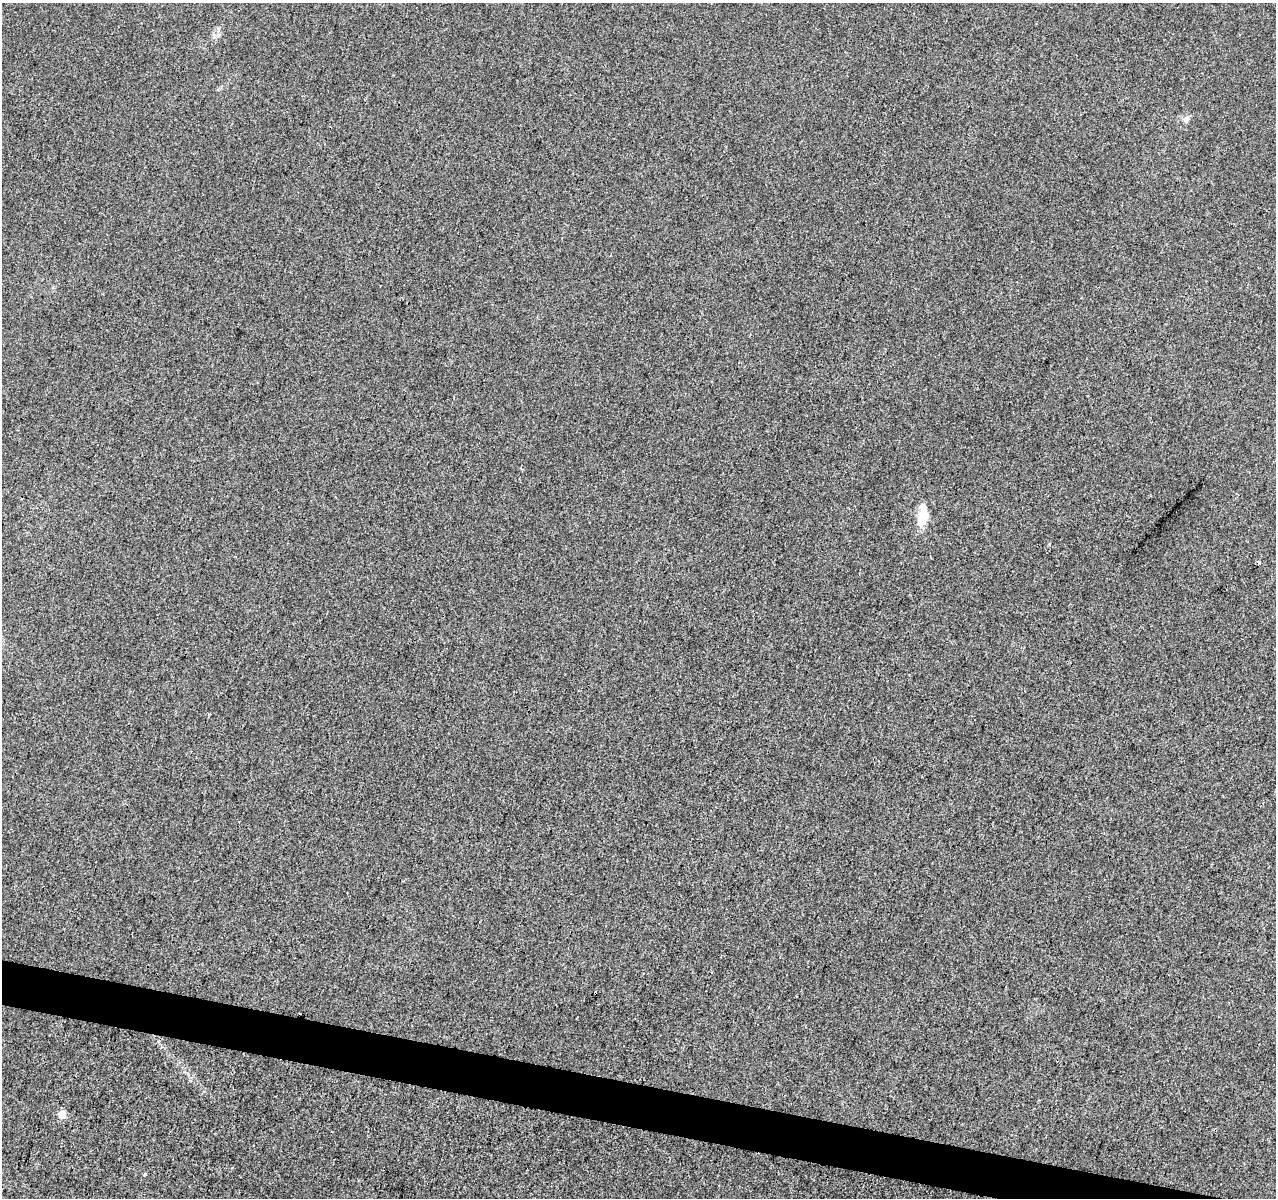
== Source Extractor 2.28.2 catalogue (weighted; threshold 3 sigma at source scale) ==
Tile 6 of 4 x 4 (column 2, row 2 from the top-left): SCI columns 1284-2557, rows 2677-3872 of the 5104 x 5290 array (HDU 1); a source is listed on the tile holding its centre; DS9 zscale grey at full resolution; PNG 1278 x 1200 px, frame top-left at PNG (2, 3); no overlay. Shown black and unused: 3% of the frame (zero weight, under 3 of 4 exposures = <1% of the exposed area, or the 3 px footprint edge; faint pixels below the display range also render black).
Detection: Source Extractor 2.28.2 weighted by HDU 2 'WHT'; one run over the whole footprint, this tile lists its part. Background -1.32e-04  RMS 0.0035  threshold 0.016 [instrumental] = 3 sigma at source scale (4.5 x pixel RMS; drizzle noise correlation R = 1.50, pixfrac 1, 0.0396/0.0396 arcsec/px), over >= 5 px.
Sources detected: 6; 2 cosmic-ray / hot-pixel residue — not listed; the other 4 listed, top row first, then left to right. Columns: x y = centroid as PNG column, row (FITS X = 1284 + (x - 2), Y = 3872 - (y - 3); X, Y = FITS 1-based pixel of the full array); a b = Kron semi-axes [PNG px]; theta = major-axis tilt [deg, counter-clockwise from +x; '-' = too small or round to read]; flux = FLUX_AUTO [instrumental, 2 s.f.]
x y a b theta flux
1186 119 8 7 - 1.3
922 517 26 10 81 7.8
595 993 4 3 - 4.8
62 1114 9 8 - 2.6
Overlapping masked pixels (flux is a lower limit): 1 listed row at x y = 595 993